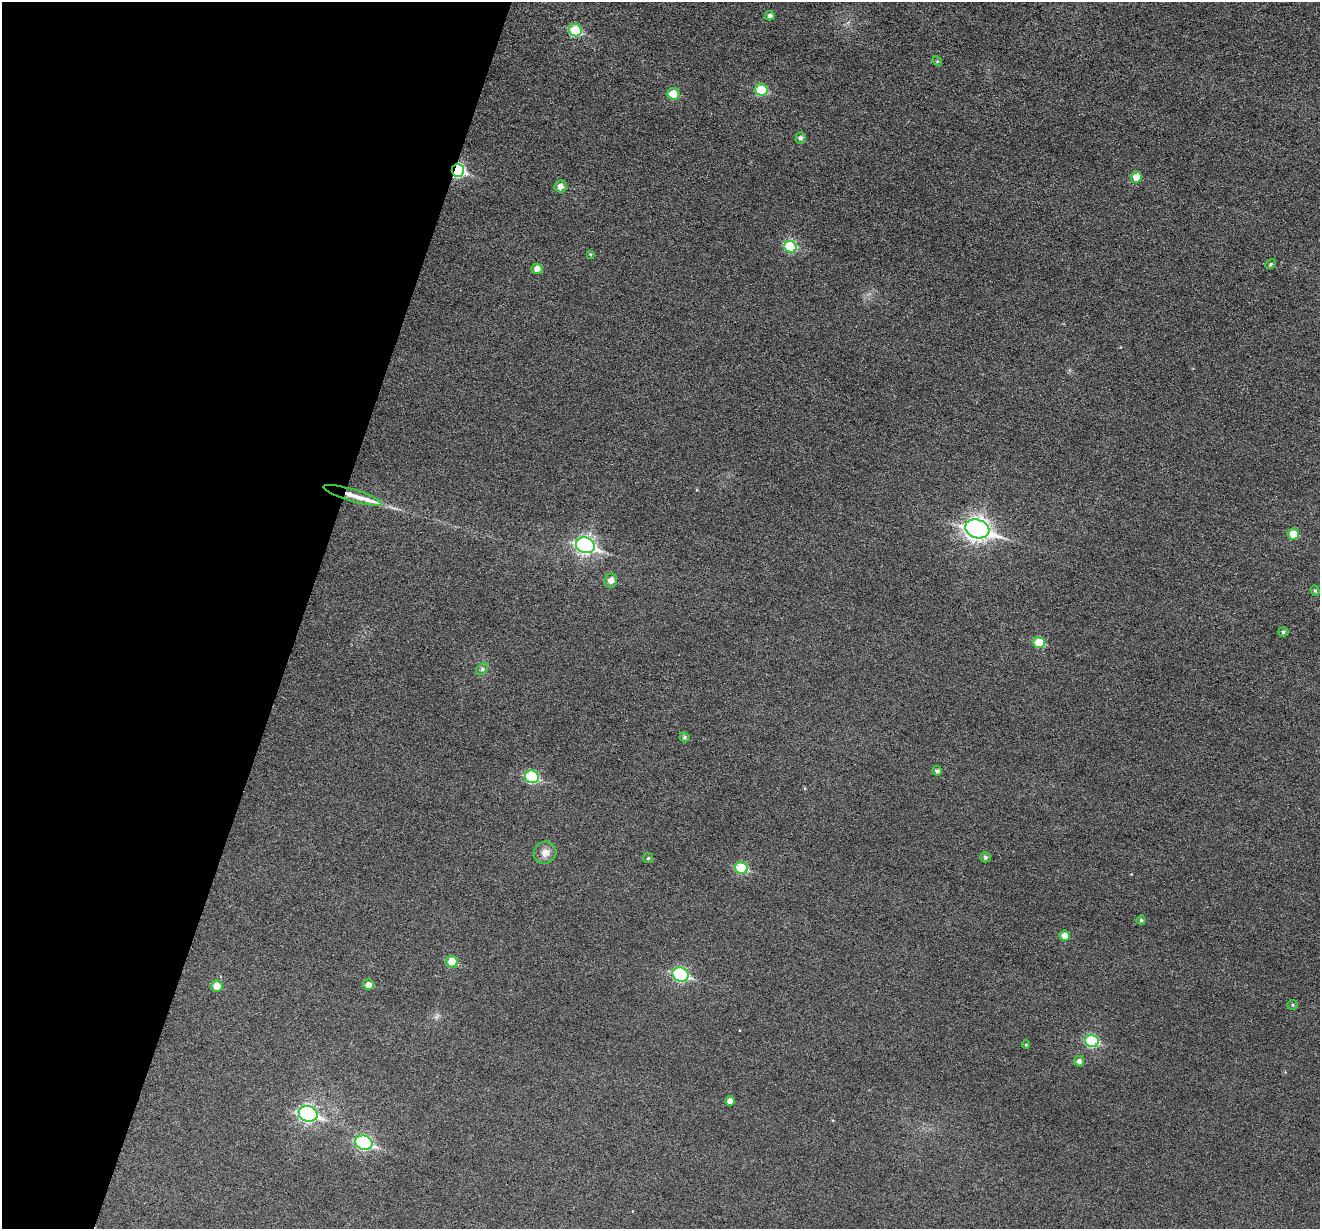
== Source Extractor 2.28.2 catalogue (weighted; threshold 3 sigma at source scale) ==
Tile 9 of 4 x 4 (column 1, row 3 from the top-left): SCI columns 3-1320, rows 1481-2707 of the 5274 x 5287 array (HDU 1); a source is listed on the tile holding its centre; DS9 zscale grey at full resolution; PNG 1322 x 1231 px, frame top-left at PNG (2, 2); each listed source drawn as its Kron ellipse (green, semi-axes under 4 px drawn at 4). Shown black and unused: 23% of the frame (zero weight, under 3 of 6 exposures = <1% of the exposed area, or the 3 px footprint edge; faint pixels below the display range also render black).
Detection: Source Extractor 2.28.2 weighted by HDU 2 'WHT'; one run over the whole footprint, this tile lists its part. Background 0.043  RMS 0.0054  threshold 0.0221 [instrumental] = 3 sigma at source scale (4.09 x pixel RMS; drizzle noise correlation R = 1.36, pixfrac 0.8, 0.05/0.05 arcsec/px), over >= 5 px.
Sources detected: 44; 1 inside a brighter object's white glare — neither listed nor drawn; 1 inside a brighter listed object's ellipse — not listed separately; the other 42 listed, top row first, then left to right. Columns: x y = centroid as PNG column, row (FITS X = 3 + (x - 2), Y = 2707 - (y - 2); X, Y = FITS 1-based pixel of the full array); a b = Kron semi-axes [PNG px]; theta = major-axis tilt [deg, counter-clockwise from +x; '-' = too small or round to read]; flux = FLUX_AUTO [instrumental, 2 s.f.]
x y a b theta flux
770 16 5 4 - 1.7
575 30 6 6 - 23
937 61 5 4 - 0.53
761 90 6 6 - 17
673 94 6 6 - 9.7
801 138 6 5 - 1.4
458 170 6 6 - 59
1136 177 6 5 - 5.9
561 186 6 6 - 2.7
790 247 6 5 - 19
590 254 4 4 - 0.59
1270 264 5 4 - 0.76
537 269 5 5 - 3.4
352 495 30 6 -17 7.3
977 529 12 9 -17 280
1293 534 6 5 - 8
585 545 9 7 -17 150
611 580 7 6 - 3.2
1315 591 5 4 - 0.66
1283 632 5 5 - 1
1039 642 6 5 - 14
482 669 7 4 46 1
684 737 5 4 - 0.99
937 771 5 4 - 1.4
532 777 7 6 - 38
545 853 11 11 - 4.1
985 857 5 5 - 1
648 858 5 5 - 0.68
741 868 7 5 -14 21
1141 920 5 4 - 0.98
1065 936 5 5 - 3.5
452 962 6 5 - 9.9
680 974 8 7 - 64
368 985 5 5 - 3.3
217 986 6 5 - 6.4
1293 1005 5 5 - 0.68
1092 1041 7 6 - 33
1026 1045 4 3 - 0.54
1079 1061 5 5 - 1.8
730 1101 5 5 - 2.9
308 1114 9 7 -20 120
364 1143 9 7 -20 71
Overlapping masked pixels (flux is a lower limit): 2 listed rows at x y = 458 170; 352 495